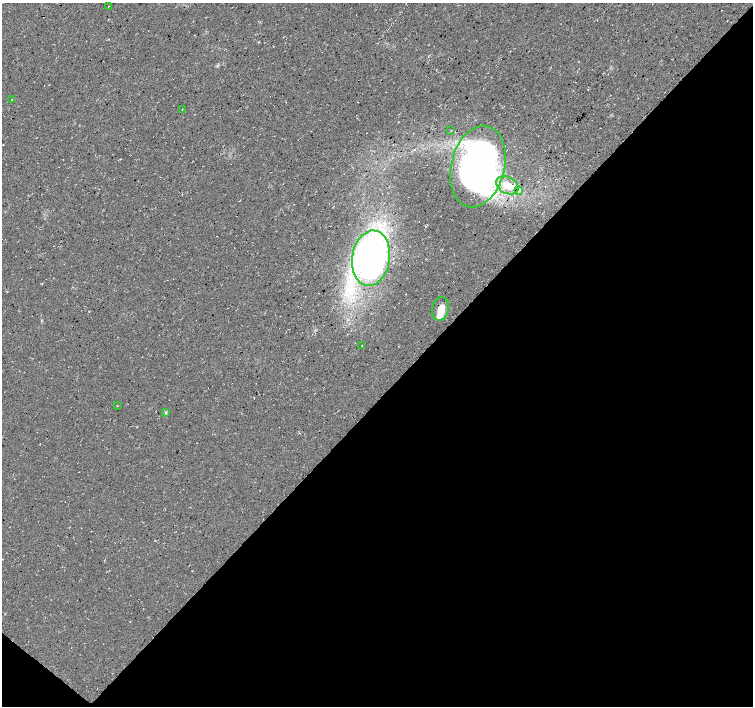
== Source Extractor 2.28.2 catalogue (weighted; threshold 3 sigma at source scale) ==
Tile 15 of 4 x 4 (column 3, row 4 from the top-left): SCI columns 3013-4514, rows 236-1642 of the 6017 x 6031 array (HDU 1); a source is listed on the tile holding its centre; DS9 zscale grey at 2 x 2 block average (1 PNG px = mean of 2 x 2 image px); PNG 755 x 708 px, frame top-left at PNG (2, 3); each listed source drawn as its Kron ellipse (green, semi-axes under 4 px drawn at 4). Shown black and unused: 45% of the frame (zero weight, under 3 of 4 exposures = <1% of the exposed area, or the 3 px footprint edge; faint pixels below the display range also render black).
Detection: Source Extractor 2.28.2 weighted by HDU 2 'WHT'; one run over the whole footprint, this tile lists its part. Background 0.0136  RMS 0.0049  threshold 0.0221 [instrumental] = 3 sigma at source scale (4.5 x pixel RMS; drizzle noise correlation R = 1.50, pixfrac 1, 0.0396/0.0396 arcsec/px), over >= 5 px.
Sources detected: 14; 2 inside a brighter listed object's ellipse — not listed separately; the other 12 listed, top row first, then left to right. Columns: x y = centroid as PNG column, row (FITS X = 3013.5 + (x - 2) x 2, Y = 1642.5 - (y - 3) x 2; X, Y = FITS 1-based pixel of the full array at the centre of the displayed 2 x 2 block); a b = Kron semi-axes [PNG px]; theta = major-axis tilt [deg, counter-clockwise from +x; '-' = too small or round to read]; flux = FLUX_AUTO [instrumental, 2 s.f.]
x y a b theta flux
108 6 2 2 - 0.41
12 100 2 2 - 0.93
182 109 2 2 - 0.91
451 130 2 2 - 0.67
478 166 41 26 76 440
507 185 12 8 -29 15
519 190 2 2 - 2.3
371 258 28 19 82 480
440 309 12 8 78 14
362 346 2 2 - 0.54
117 406 2 2 - 0.53
166 413 3 2 - 1
Diffuse or blended objects may show on this block-average render without a row.